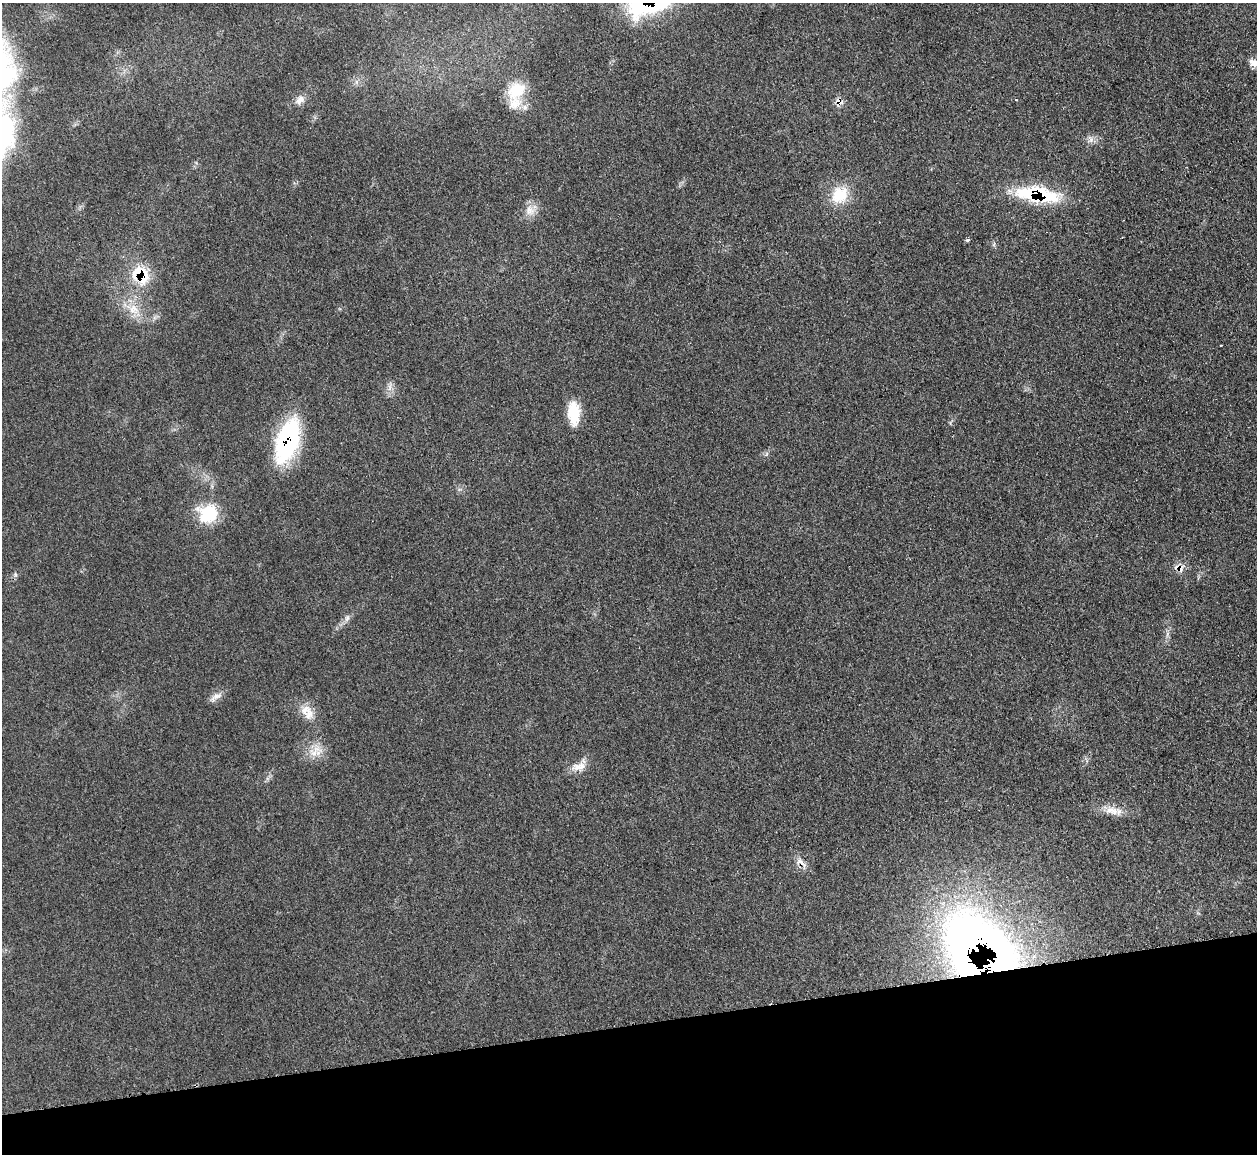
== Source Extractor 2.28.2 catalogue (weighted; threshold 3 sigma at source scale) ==
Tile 14 of 4 x 4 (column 2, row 4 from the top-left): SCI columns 1258-2512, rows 253-1404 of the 5025 x 4997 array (HDU 1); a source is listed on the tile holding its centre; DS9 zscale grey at full resolution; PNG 1259 x 1156 px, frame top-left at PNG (2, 3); no overlay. Shown black and unused: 11% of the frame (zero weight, under 3 of 4 exposures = <1% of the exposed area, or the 3 px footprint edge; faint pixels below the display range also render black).
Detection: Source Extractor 2.28.2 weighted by HDU 2 'WHT'; one run over the whole footprint, this tile lists its part. Background 0.0431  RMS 0.0056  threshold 0.0251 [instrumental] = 3 sigma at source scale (4.5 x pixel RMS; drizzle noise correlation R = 1.50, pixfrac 1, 0.05/0.05 arcsec/px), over >= 5 px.
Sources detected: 32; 2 inside a brighter object's white glare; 1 cosmic-ray / hot-pixel residue — not listed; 2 inside a brighter listed object's ellipse — not listed separately; the other 27 listed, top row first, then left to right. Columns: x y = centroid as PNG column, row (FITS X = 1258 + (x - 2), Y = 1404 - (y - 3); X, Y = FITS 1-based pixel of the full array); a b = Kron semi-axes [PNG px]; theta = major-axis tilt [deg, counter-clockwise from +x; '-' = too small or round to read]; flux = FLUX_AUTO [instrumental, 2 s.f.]
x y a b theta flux
1254 63 11 9 -31 4.1
516 90 29 21 44 18
300 100 14 9 50 3.9
1016 100 2 2 - 0.42
839 101 10 9 - 4
1091 139 9 6 -71 2.4
1036 194 46 15 -9 48
840 195 25 20 51 17
530 211 15 14 - 6
967 240 3 3 - 2
994 244 7 4 72 0.86
141 275 29 21 -51 22
133 309 22 12 -24 10
390 388 8 4 71 1.9
574 413 26 13 -87 16
287 441 45 20 73 71
766 454 7 4 70 0.97
208 513 25 23 7 22
1180 569 13 8 66 3.6
347 618 10 6 79 2
216 697 20 8 33 3.7
307 712 24 14 -54 9.1
315 751 24 12 55 8.4
581 767 26 10 3 6.7
1112 811 24 11 -7 7.4
801 863 23 7 -45 4.1
972 943 69 59 -17 400
Overlapping masked pixels (flux is a lower limit): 7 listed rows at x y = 839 101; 1036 194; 141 275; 287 441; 1180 569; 801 863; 972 943
Isophote crosses this tile's border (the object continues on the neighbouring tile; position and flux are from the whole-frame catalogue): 1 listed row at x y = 1254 63